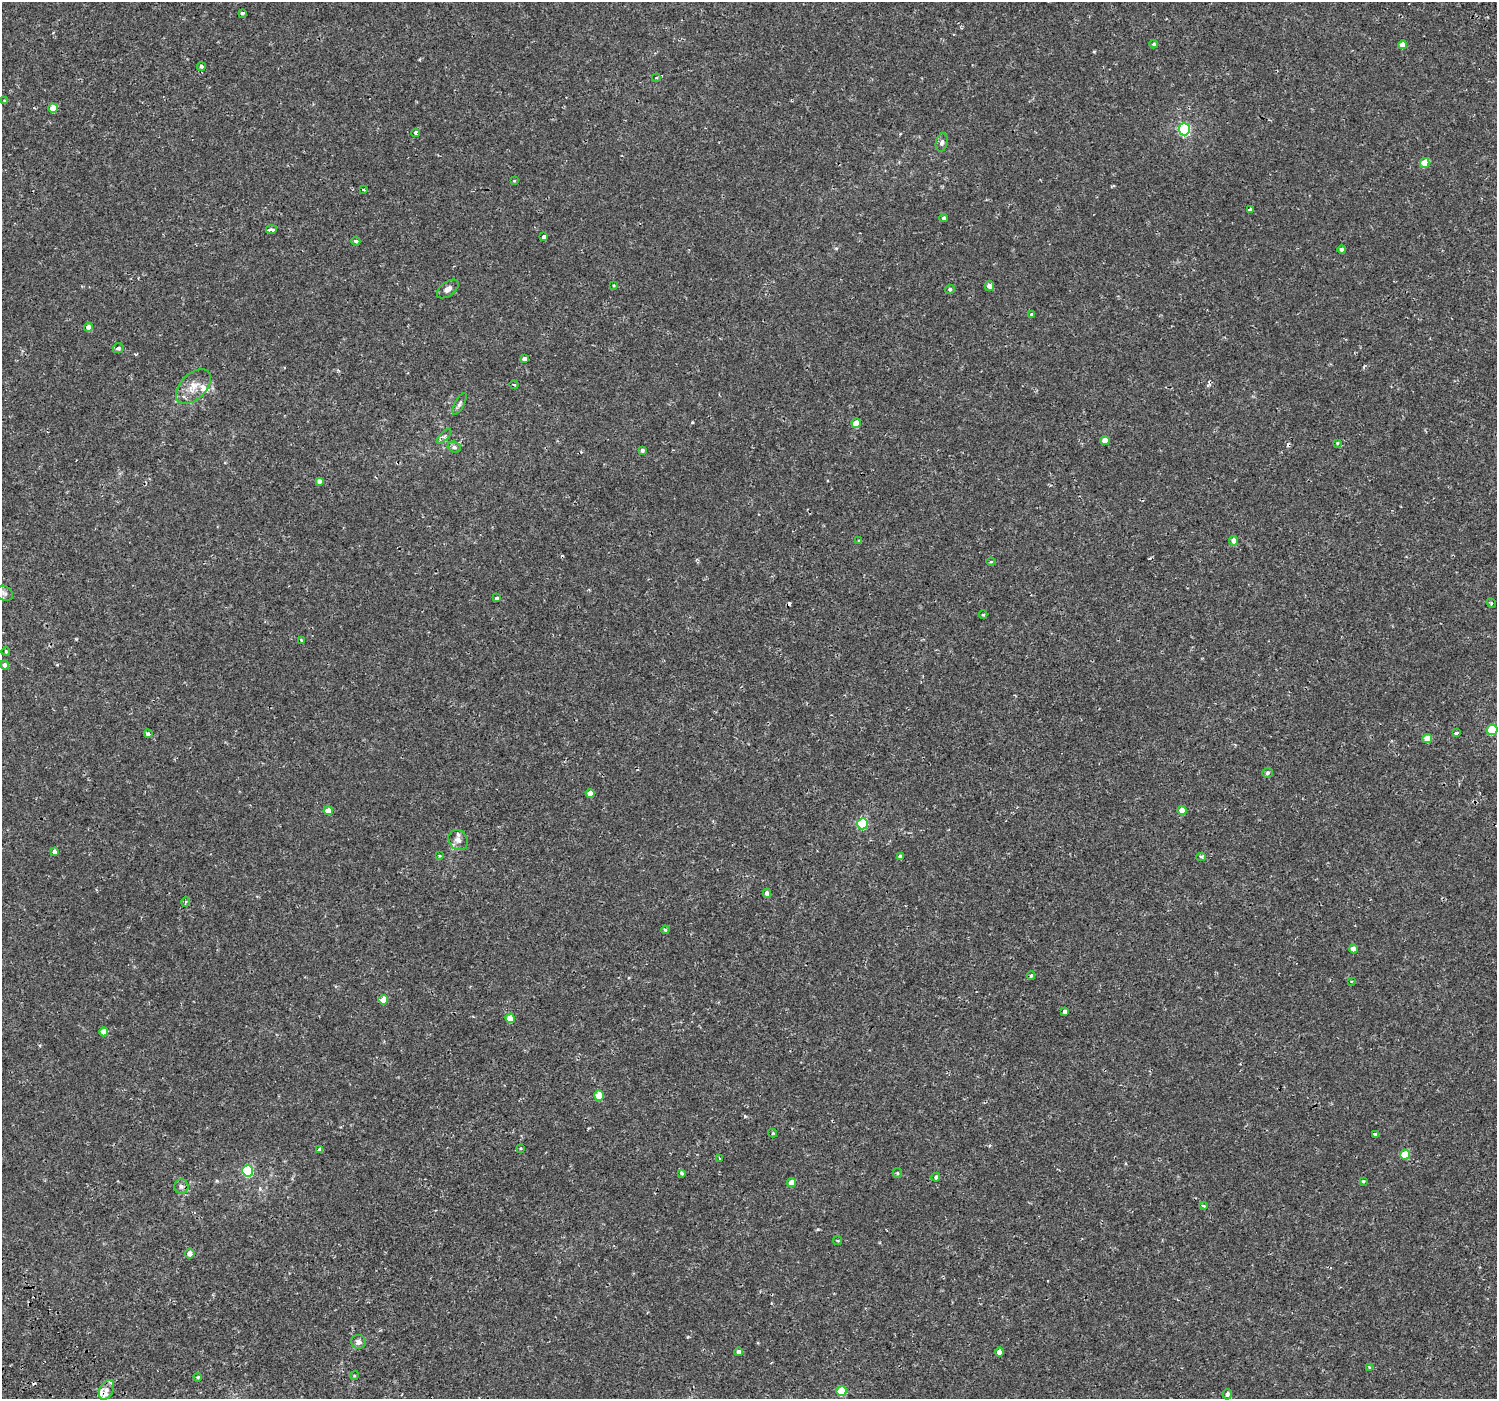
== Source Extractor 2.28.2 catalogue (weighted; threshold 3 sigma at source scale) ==
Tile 7 of 4 x 4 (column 3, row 2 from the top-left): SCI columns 3035-4529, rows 2965-4361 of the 6076 x 5992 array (HDU 1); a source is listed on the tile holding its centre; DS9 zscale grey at full resolution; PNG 1499 x 1401 px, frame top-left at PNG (2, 2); each listed source drawn as its Kron ellipse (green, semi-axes under 4 px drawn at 4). Shown black and unused: <1% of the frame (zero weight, under 2 of 3 exposures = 3% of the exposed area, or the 3 px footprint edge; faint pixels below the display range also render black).
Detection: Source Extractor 2.28.2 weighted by HDU 2 'WHT'; one run over the whole footprint, this tile lists its part. Background 3.61e-04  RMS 0.0014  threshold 0.00631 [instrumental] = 3 sigma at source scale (4.5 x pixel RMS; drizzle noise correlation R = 1.50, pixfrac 1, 0.0396/0.0396 arcsec/px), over >= 5 px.
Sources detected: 106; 6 cosmic-ray / hot-pixel residue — neither listed nor drawn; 3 inside a brighter listed object's ellipse — not listed separately; the other 97 listed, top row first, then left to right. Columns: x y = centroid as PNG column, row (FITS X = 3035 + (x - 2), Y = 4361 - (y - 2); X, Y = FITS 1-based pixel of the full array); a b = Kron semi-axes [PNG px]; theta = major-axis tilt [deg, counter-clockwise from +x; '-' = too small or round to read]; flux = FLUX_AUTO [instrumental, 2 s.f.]
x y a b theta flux
242 13 3 3 - 0.48
1154 44 4 4 - 0.26
1402 45 4 4 - 1.1
201 67 4 3 - 0.48
656 78 4 3 - 0.15
4 101 4 3 - 0.12
53 108 4 4 - 1.8
1184 129 6 5 - 16
415 133 4 4 - 0.32
942 142 9 6 77 0.47
1425 163 5 4 - 2
514 181 4 3 - 0.11
363 190 3 3 - 0.3
1250 209 4 3 - 0.22
944 218 4 4 - 0.34
271 229 6 3 1 0.68
544 237 4 3 - 1.2
356 241 4 3 - 0.3
1342 249 4 4 - 0.34
614 285 4 3 - 0.14
989 286 5 4 - 0.72
448 289 13 7 37 0.65
950 289 5 4 - 0.31
1032 315 4 3 - 0.22
88 327 4 4 - 0.96
118 348 5 5 - 0.37
524 359 4 3 - 1.6
514 385 4 3 - 0.12
193 386 21 12 45 1.9
459 404 12 4 61 0.36
856 423 4 4 - 1.8
444 436 9 3 44 0.28
1105 440 4 4 - 1.3
1337 443 3 3 - 0.13
454 447 7 5 -16 0.31
642 450 4 3 - 0.31
319 481 4 4 - 0.5
859 541 4 3 - 0.28
1234 541 4 4 - 0.9
991 562 4 3 - 0.11
4 593 9 7 -30 0.48
497 598 4 3 - 0.58
1491 603 5 4 - 0.2
983 615 4 3 - 0.15
301 640 3 2 - 0.2
6 652 4 3 - 0.2
5 665 4 4 - 0.58
1492 730 5 5 - 5.9
1456 733 4 3 - 0.47
148 734 4 3 - 0.88
1427 739 5 4 - 2.2
1268 773 5 5 - 0.29
590 793 4 4 - 1.3
1182 810 4 4 - 1.4
328 811 4 4 - 1.3
863 824 6 5 - 8.1
458 840 11 9 -49 0.76
54 852 4 3 - 1.2
439 856 4 3 - 0.15
900 856 4 3 - 0.25
1201 857 5 4 - 0.2
767 893 4 4 - 0.52
186 902 4 3 - 0.17
665 930 4 3 - 0.19
1353 949 4 4 - 0.73
1031 975 4 4 - 0.19
1351 981 4 2 - 0.11
383 1000 5 4 - 2
1065 1012 4 4 - 0.58
510 1018 5 4 - 1.6
104 1032 4 4 - 1.3
599 1096 5 4 - 2.9
773 1133 4 4 - 0.2
1375 1134 4 3 - 0.47
521 1148 4 3 - 0.11
320 1150 4 3 - 0.55
1405 1155 5 5 - 3.4
720 1158 3 3 - 0.15
248 1171 6 5 - 11
682 1173 4 3 - 0.39
897 1173 5 5 - 0.18
936 1177 4 4 - 0.37
1363 1181 4 3 - 0.16
791 1183 4 4 - 1.3
181 1186 7 7 - 0.43
1203 1206 4 3 - 0.25
838 1241 4 3 - 0.17
190 1254 5 5 - 0.9
358 1342 7 7 - 0.66
739 1352 4 4 - 0.56
999 1352 4 4 - 1
1370 1367 4 3 - 0.37
354 1376 4 3 - 0.13
198 1377 4 3 - 0.14
106 1390 10 6 64 0.78
841 1391 5 5 - 5.1
1227 1394 5 4 - 0.45
Overlapping masked pixels (flux is a lower limit): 1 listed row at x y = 320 1150